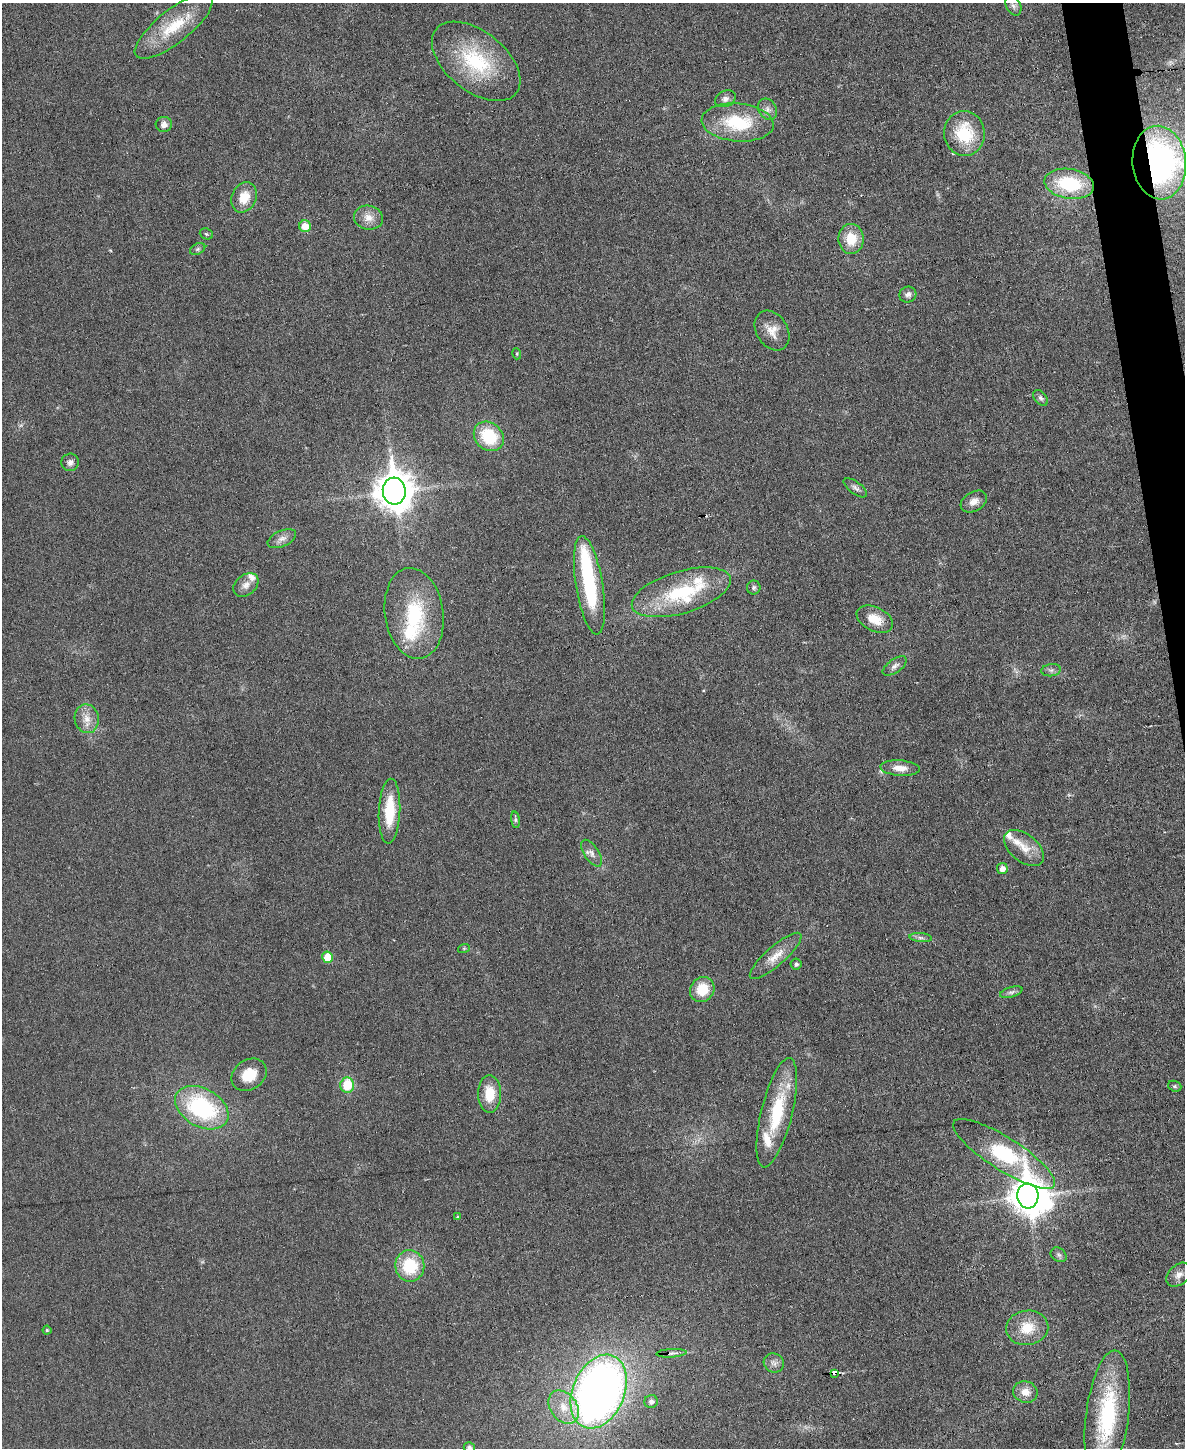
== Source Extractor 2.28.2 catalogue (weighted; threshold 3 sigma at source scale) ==
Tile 6 of 4 x 3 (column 2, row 2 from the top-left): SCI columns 1185-2367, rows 1578-3023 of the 4736 x 4713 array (HDU 1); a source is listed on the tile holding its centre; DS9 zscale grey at full resolution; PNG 1187 x 1450 px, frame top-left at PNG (2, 3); each listed source drawn as its Kron ellipse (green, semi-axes under 4 px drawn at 4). Shown black and unused: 2% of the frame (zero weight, under 3 of 6 exposures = <1% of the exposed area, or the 3 px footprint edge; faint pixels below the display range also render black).
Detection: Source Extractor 2.28.2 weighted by HDU 2 'WHT'; one run over the whole footprint, this tile lists its part. Background 0.0307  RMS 0.004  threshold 0.0163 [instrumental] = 3 sigma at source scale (4.09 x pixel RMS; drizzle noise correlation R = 1.36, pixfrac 0.8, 0.05/0.05 arcsec/px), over >= 5 px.
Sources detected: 82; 2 inside a brighter object's white glare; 1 cosmic-ray / hot-pixel residue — neither listed nor drawn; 8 inside a brighter listed object's ellipse — not listed separately; the other 71 listed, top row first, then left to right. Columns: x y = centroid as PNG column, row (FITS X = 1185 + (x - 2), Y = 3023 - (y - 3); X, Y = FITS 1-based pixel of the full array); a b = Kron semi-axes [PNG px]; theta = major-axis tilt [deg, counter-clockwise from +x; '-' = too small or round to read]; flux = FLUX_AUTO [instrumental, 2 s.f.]
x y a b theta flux
1013 6 10 7 -61 1.3
174 26 48 16 38 16
476 61 51 30 -39 31
725 99 11 8 23 2
768 109 11 8 -57 2.1
738 122 36 19 -5 22
164 124 8 7 - 2
964 133 22 20 -83 18
1159 163 37 27 -84 100
1069 184 25 15 -9 21
244 197 16 12 64 6.9
368 218 14 12 -10 3.9
305 226 6 6 - 5.3
206 234 7 5 -22 0.66
851 239 15 12 -89 9
198 249 8 5 27 0.83
908 294 8 8 - 1.4
772 330 21 15 -58 5.2
517 354 5 3 - 0.4
1041 398 9 6 -49 1.1
489 436 16 13 -42 17
70 462 9 8 - 1.6
855 488 14 6 -36 1.5
394 491 13 11 -85 860
974 501 14 9 30 2.8
282 539 15 8 23 2.4
246 585 14 10 40 2.6
589 585 50 13 -81 32
754 587 7 7 - 0.89
681 592 51 21 17 28
414 613 46 29 -82 28
875 619 19 12 -26 7.1
895 666 14 6 35 1.6
1051 670 9 6 8 1.2
87 719 14 12 -78 4.2
900 768 20 7 -4 4.4
389 811 32 10 87 15
515 820 8 4 -82 0.78
1024 848 23 13 -39 6.1
592 853 15 7 -56 2.2
1002 868 5 5 - 2.4
921 938 11 4 -5 1.1
464 948 6 4 18 0.45
776 956 33 9 41 6
328 957 5 5 - 7.9
796 964 5 5 - 0.94
702 989 13 11 51 9.8
1011 992 11 5 17 1.2
249 1075 19 15 34 8.1
347 1085 7 7 - 11
1175 1086 7 5 -20 0.67
489 1094 19 11 -89 8.5
202 1108 29 19 -29 43
777 1113 56 15 76 24
1004 1154 59 16 -33 36
1028 1196 12 10 -85 760
457 1217 4 2 - 0.33
1059 1255 8 6 -33 1
410 1266 16 14 -82 17
1179 1275 14 10 42 2.8
1027 1328 21 17 8 9.2
47 1330 4 4 - 0.47
671 1353 15 3 3 1.2
774 1363 10 9 - 1.9
834 1373 4 3 - 13
599 1392 38 26 67 280
1025 1392 12 10 -19 3.9
651 1402 7 6 - 1.6
564 1407 18 13 -53 7.1
1107 1416 66 21 83 40
469 1447 5 5 - 1.2
Overlapping masked pixels (flux is a lower limit): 2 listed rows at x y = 1159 163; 834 1373
Isophote crosses this tile's border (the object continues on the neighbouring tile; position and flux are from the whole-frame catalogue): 2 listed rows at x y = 1107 1416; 469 1447